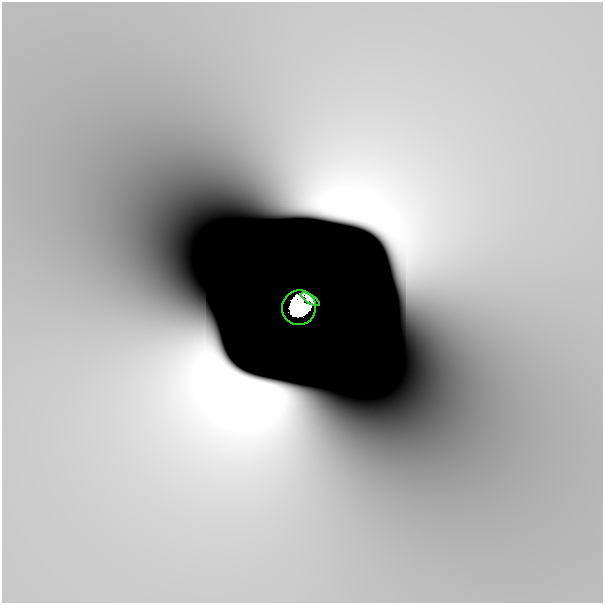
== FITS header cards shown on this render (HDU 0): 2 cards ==
NAXIS1  =                  601
NAXIS2  =                  601

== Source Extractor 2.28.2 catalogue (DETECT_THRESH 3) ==
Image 601 x 601 px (HDU 0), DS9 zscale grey, 1 PNG px = 1 image px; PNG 605 x 605 px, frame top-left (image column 1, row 601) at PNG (2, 2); each listed source drawn as its Kron ellipse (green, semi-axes under 4 px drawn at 4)
Background -9.95e-11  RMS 1.7e-10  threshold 5.11e-10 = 3 sigma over >= 5 px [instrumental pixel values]
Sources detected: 4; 2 with non-positive FLUX_AUTO (blend fragments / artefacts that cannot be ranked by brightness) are neither listed nor drawn; the other 2 listed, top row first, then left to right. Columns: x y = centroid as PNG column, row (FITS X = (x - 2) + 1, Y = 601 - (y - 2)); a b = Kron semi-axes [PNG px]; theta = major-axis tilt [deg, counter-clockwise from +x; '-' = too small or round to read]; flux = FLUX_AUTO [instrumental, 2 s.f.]
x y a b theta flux
310 299 10 4 -32 0.19
299 308 17 17 - 5.2
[2 non-positive-flux detections neither listed nor drawn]